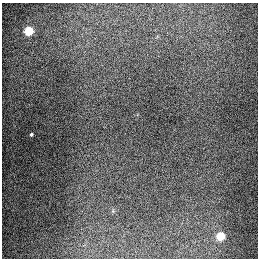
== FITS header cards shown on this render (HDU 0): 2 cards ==
NAXIS1  =                  256
NAXIS2  =                  256

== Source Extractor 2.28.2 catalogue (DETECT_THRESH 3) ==
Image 256 x 256 px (HDU 0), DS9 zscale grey, 1 PNG px = 1 image px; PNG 260 x 260 px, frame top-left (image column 1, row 256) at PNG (2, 3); no overlay
Background 1290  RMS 26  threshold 78.7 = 3 sigma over >= 5 px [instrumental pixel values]
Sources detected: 3; all 3 listed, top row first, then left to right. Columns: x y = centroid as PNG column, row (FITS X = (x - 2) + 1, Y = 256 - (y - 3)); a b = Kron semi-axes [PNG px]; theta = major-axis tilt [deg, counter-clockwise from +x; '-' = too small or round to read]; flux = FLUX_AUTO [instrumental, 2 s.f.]
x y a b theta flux
29 31 5 5 - 93000
31 134 3 3 - 2500
220 236 5 5 - 69000